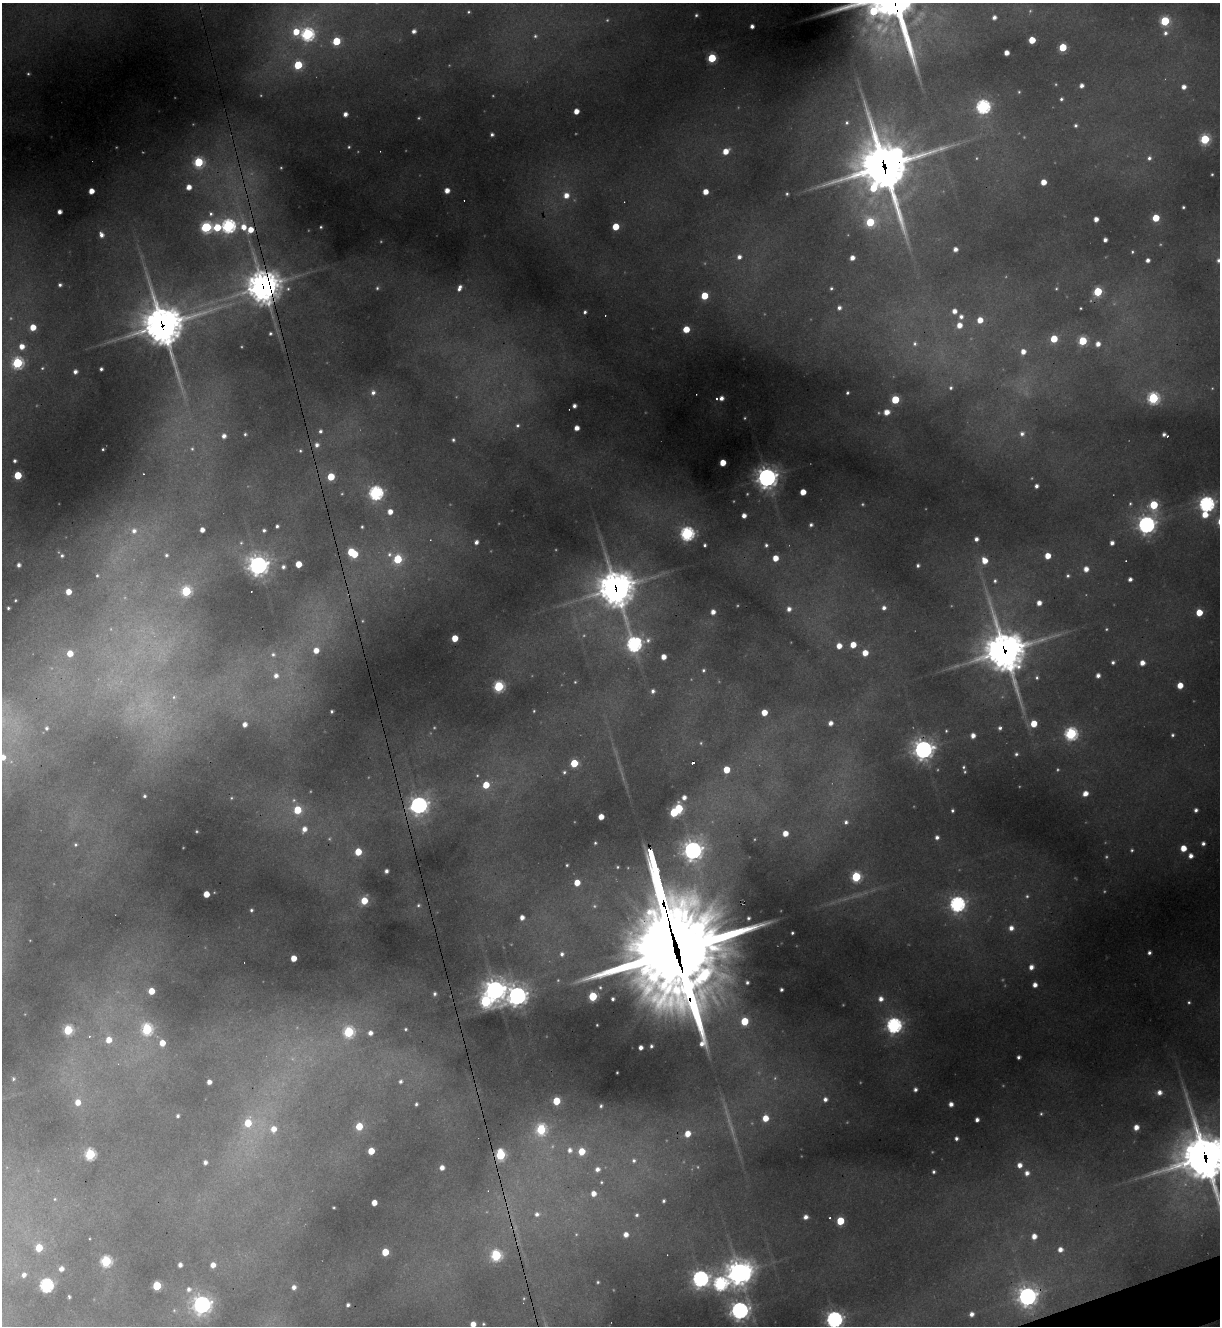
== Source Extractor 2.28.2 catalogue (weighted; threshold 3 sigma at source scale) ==
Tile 6 of 4 x 4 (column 2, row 2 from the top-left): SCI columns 1485-2702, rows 2651-3974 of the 5283 x 5299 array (HDU 1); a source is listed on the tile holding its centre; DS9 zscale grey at full resolution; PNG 1222 x 1328 px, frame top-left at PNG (2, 3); no overlay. Shown black and unused: <1% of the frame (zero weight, under 3 of 4 exposures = <1% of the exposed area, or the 3 px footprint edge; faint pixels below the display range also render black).
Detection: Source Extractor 2.28.2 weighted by HDU 2 'WHT'; one run over the whole footprint, this tile lists its part. Background 0.287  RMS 0.011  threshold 0.0512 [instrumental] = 3 sigma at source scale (4.5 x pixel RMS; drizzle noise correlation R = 1.50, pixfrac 1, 0.05/0.05 arcsec/px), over >= 5 px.
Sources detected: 428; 64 too faint to see at this stretch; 2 inside a brighter object's white glare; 8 cosmic-ray / hot-pixel residue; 1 long thin detection or spike segment (spike, bleed or trail) — not listed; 2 inside a brighter listed object's ellipse — not listed separately; the other 351 listed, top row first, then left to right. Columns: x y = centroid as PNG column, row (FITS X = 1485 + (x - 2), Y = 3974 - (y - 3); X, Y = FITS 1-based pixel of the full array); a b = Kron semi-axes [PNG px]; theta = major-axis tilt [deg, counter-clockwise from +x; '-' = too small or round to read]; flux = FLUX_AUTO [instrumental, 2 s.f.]
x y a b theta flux
895 6 4 3 - 310
873 11 40 21 -16 190
468 12 4 3 - 1.8
696 15 5 4 - 2.7
994 17 5 5 - 6.6
1165 21 6 5 - 96
752 26 4 4 - 6.2
414 31 4 4 - 6.1
296 32 14 10 74 43
1165 33 8 7 - 5.9
307 34 8 7 - 270
535 36 5 5 - 2.3
1032 40 5 5 - 32
336 41 6 5 - 64
1063 47 5 5 - 51
1006 53 4 4 - 11
712 58 5 5 - 79
298 65 6 6 - 68
28 74 3 3 - 1.7
1081 85 4 4 - 6.6
1184 87 5 4 - 8.2
1019 92 4 3 - 1.5
1061 99 4 4 - 2.8
983 106 6 6 - 340
576 111 4 4 - 14
345 114 4 4 - 8.1
847 123 6 6 - 3.5
1075 125 5 5 - 3
492 134 4 4 - 3.8
1205 139 6 5 - 100
349 147 4 4 - 1.8
726 151 6 5 - 20
1149 158 6 6 - 4.6
199 162 6 6 - 100
884 166 28 24 -76 4300
1212 174 3 3 - 1.5
1043 182 5 4 - 18
189 187 5 5 - 13
447 190 5 5 - 13
91 191 5 4 - 18
705 192 5 4 - 17
787 194 4 3 - 2.2
566 195 7 7 - 15
1183 207 3 3 - 2.1
59 212 4 4 - 7.9
211 214 7 7 - 4.7
1156 218 5 5 - 39
1096 219 4 4 - 9.7
870 222 6 6 - 72
228 226 6 6 - 320
206 227 6 6 - 150
217 227 7 6 - 44
243 227 10 8 -67 21
321 227 3 3 - 1.8
615 227 5 5 - 36
101 235 6 5 - 7.9
1105 240 4 4 - 6.1
955 249 4 4 - 7.3
1132 252 4 3 - 1.9
739 257 6 6 - 6.5
852 258 4 4 - 10
1148 260 4 4 - 5.7
1218 260 5 5 - 4.5
60 285 4 4 - 3.6
263 287 12 12 - 2300
377 288 5 4 - 2.3
459 288 7 4 67 6.6
831 288 4 3 - 2.3
288 289 7 7 - 3.5
1056 289 5 4 - 1.7
1098 292 6 5 - 74
704 296 5 5 - 42
839 308 5 5 - 5.4
1081 308 3 3 - 1.5
954 311 5 4 - 9.5
585 312 4 3 - 3.2
961 317 6 5 - 5.6
980 320 5 5 - 18
162 325 19 17 -72 3200
959 325 6 5 - 14
33 327 5 5 - 24
686 329 5 5 - 28
270 333 3 3 - 2.2
1054 339 5 5 - 38
1083 341 5 5 - 68
915 344 8 7 - 5
1098 344 6 5 - 10
22 346 6 6 - 14
1023 352 5 5 - 11
17 363 6 6 - 160
42 368 6 4 17 2.3
101 369 4 4 - 3.6
75 372 4 4 - 6.6
951 388 5 5 - 3
373 393 7 6 - 6.1
847 393 3 3 - 2.3
716 398 3 3 - 3.3
721 398 4 4 - 6.6
1153 398 6 6 - 160
895 400 5 5 - 56
574 406 4 4 - 5.5
886 412 7 6 - 15
517 425 6 6 - 3.8
577 428 4 4 - 11
320 431 6 5 - 4.1
245 434 3 3 - 2.1
1022 434 7 6 - 6
1164 434 4 3 - 4.1
224 436 5 4 - 6.8
1167 436 3 3 - 13
453 440 4 4 - 2.8
317 445 6 6 - 6.7
103 449 3 3 - 1.7
192 449 7 6 - 3.2
300 451 5 4 - 2
15 461 3 3 - 2.9
723 463 5 4 - 24
18 475 5 5 - 55
331 477 5 5 - 44
767 477 8 8 - 880
1036 486 4 4 - 5.2
803 492 5 4 - 21
376 493 6 6 - 340
1130 504 5 4 - 2.1
1207 504 7 7 - 450
1154 505 7 5 -88 72
390 512 5 5 - 13
1205 515 7 6 - 24
744 516 4 4 - 8.1
811 525 5 4 - 3.7
1146 525 7 7 - 650
277 526 4 4 - 3.2
362 527 3 3 - 2
202 530 4 4 - 9.9
264 530 4 4 - 3.2
134 531 10 9 - 12
687 534 7 6 - 270
976 539 4 4 - 5.5
476 542 5 5 - 5.9
1112 543 4 4 - 6.4
705 545 4 3 - 2.9
766 545 5 5 - 3.2
352 553 9 5 -35 76
389 554 10 9 - 9.9
166 555 7 6 - 4.5
62 556 5 5 - 3.2
1048 556 5 5 - 20
775 558 5 5 - 19
398 559 7 7 - 65
985 561 6 6 - 18
298 564 5 5 - 27
19 565 5 4 - 5.5
258 565 8 8 - 840
918 565 4 4 - 3.6
283 567 5 5 - 4.6
1086 569 5 5 - 11
97 575 4 3 - 1.8
1068 576 5 5 - 2.7
1130 579 4 4 - 5.5
995 581 6 6 - 3.3
616 588 14 14 - 2700
186 591 6 6 - 110
68 592 5 4 - 17
15 600 3 3 - 1.7
1039 603 5 4 - 10
8 608 3 3 - 2.5
884 608 6 6 - 6.1
789 609 5 5 - 6.8
713 612 4 4 - 9.2
1199 612 5 5 - 29
455 638 5 5 - 30
634 644 9 8 - 370
853 645 5 5 - 20
839 646 5 5 - 15
316 650 6 6 - 16
1005 651 19 15 -73 3200
70 653 5 5 - 22
865 653 5 5 - 19
273 654 8 7 - 5.1
663 657 5 4 - 13
1113 662 5 4 - 3.3
1142 663 5 5 - 11
703 670 5 4 - 2.6
1098 675 4 4 - 6.6
276 676 8 7 - 9.2
1037 677 6 5 - 3
575 682 3 3 - 1.2
1180 685 5 4 - 21
499 686 6 5 - 130
653 691 5 4 - 4.6
174 697 9 7 66 5.7
331 711 3 3 - 2.7
534 711 3 3 - 1.3
764 712 5 5 - 22
830 723 5 5 - 8.1
245 724 6 5 - 8.8
1034 724 5 5 - 30
46 728 8 8 - 6
1000 728 5 5 - 3.7
946 731 4 3 - 1.6
1071 734 6 6 - 250
1172 735 4 3 - 2.6
973 736 5 4 - 9.4
923 749 8 8 - 760
1016 754 5 4 - 3
3 757 11 11 - 23
574 763 5 5 - 52
963 767 4 3 - 1.9
726 770 5 5 - 29
564 772 6 5 - 2.8
477 775 5 4 - 1.5
486 785 6 5 - 29
1085 793 7 6 - 12
144 796 3 3 - 2.2
684 797 5 5 - 7.7
231 798 6 4 15 2
419 805 8 7 - 650
678 809 6 5 - 76
297 810 6 5 - 51
1196 810 5 5 - 4.9
952 811 3 3 - 2.6
601 817 5 4 - 14
846 822 6 6 - 4.8
304 829 8 6 69 11
785 833 5 4 - 16
937 837 5 5 - 5.2
595 843 3 3 - 1.7
1203 843 6 5 - 4.9
75 844 5 4 - 2.1
1183 848 5 5 - 23
693 850 9 8 - 730
1132 850 4 4 - 2.2
358 852 5 5 - 32
1191 856 6 5 - 8.5
567 865 3 3 - 1.7
618 867 4 3 - 1.6
386 871 4 4 - 5.1
856 877 6 6 - 110
577 883 5 5 - 21
206 894 5 5 - 22
364 901 6 5 - 32
957 904 7 7 - 440
418 905 4 4 - 2.1
251 910 4 3 - 2.5
522 917 5 5 - 9.1
748 918 3 3 - 2.4
1011 928 7 7 - 10
792 933 3 3 - 1.8
676 948 68 32 -76 28000
1149 953 4 4 - 3.9
562 954 7 6 - 5.5
293 958 5 4 - 21
1031 967 6 5 - 9.1
747 982 4 3 - 3
1035 985 5 4 - 8.6
781 989 3 3 - 3.4
495 990 9 9 - 960
151 991 5 5 - 26
435 994 6 5 - 4.4
517 996 9 8 - 820
593 996 5 5 - 78
613 999 4 4 - 3.3
881 999 6 5 - 8.5
485 1001 8 6 -53 170
1189 1002 4 4 - 2.1
744 1021 5 5 - 48
597 1025 3 3 - 1.2
894 1025 7 6 - 430
147 1029 7 6 - 150
406 1029 6 5 - 2.8
68 1030 6 6 - 90
349 1032 7 6 - 130
370 1033 6 6 - 9.1
109 1040 8 7 - 22
162 1043 6 5 - 19
651 1046 4 3 - 2.9
641 1047 4 4 - 7.3
1018 1057 4 4 - 4.3
13 1079 4 3 - 2.3
400 1081 7 6 - 5.1
209 1082 4 4 - 8
915 1089 4 4 - 4.4
1159 1092 6 6 - 8.8
825 1099 5 5 - 5.5
556 1101 5 5 - 42
78 1102 7 6 - 16
416 1104 4 4 - 2.9
951 1104 4 4 - 7.6
601 1106 4 4 - 2.7
1041 1114 5 4 - 2.1
178 1116 4 3 - 2.7
765 1118 5 5 - 23
977 1120 4 4 - 6
248 1123 8 6 72 39
359 1126 5 5 - 34
1136 1127 5 5 - 12
273 1129 7 7 - 15
541 1129 6 6 - 130
687 1134 6 6 - 20
956 1138 4 4 - 4.2
570 1150 8 7 - 8.9
371 1151 5 5 - 29
582 1151 6 6 - 33
90 1154 6 6 - 140
500 1155 7 6 - 100
1205 1157 23 21 -69 4600
634 1160 8 8 - 6.4
205 1162 4 4 - 5.1
1020 1165 6 5 - 10
442 1168 4 4 - 8.7
597 1169 7 7 - 8.1
934 1172 3 3 - 2.8
1027 1173 6 5 - 8.3
601 1182 6 5 - 2.4
593 1194 6 6 - 12
55 1199 7 6 - 3.3
664 1201 4 4 - 2.8
374 1203 5 4 - 16
334 1207 3 3 - 1.4
537 1214 7 6 - 5.9
637 1215 6 5 - 3.5
806 1217 5 5 - 7.6
840 1221 5 5 - 51
626 1234 6 6 - 10
1034 1236 5 5 - 12
39 1248 5 5 - 44
1060 1249 7 6 - 10
385 1252 5 5 - 38
496 1255 6 6 - 140
106 1261 6 6 - 140
180 1265 4 4 - 6.7
213 1265 5 5 - 11
61 1269 5 5 - 7.1
739 1273 10 9 - 1400
24 1275 5 4 - 5.7
700 1278 7 7 - 590
598 1282 3 3 - 1.7
720 1284 11 10 - 310
46 1285 6 6 - 280
157 1286 5 5 - 82
294 1287 5 5 - 6.6
189 1289 7 7 - 7.1
1027 1296 8 8 - 820
69 1297 3 3 - 2.4
202 1304 8 8 - 640
348 1305 4 4 - 3.9
740 1310 8 7 - 630
972 1314 5 5 - 7.1
834 1319 7 7 - 530
473 1324 5 4 - 15
483 1324 4 4 - 1.8
Overlapping masked pixels (flux is a lower limit): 12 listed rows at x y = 895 6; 884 166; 263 287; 162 325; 616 588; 1005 651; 923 749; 419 805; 676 948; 500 1155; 1205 1157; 1027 1296
Isophote crosses this tile's border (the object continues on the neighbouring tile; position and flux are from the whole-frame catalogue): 6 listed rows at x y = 873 11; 1218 260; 3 757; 1205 1157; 834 1319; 473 1324